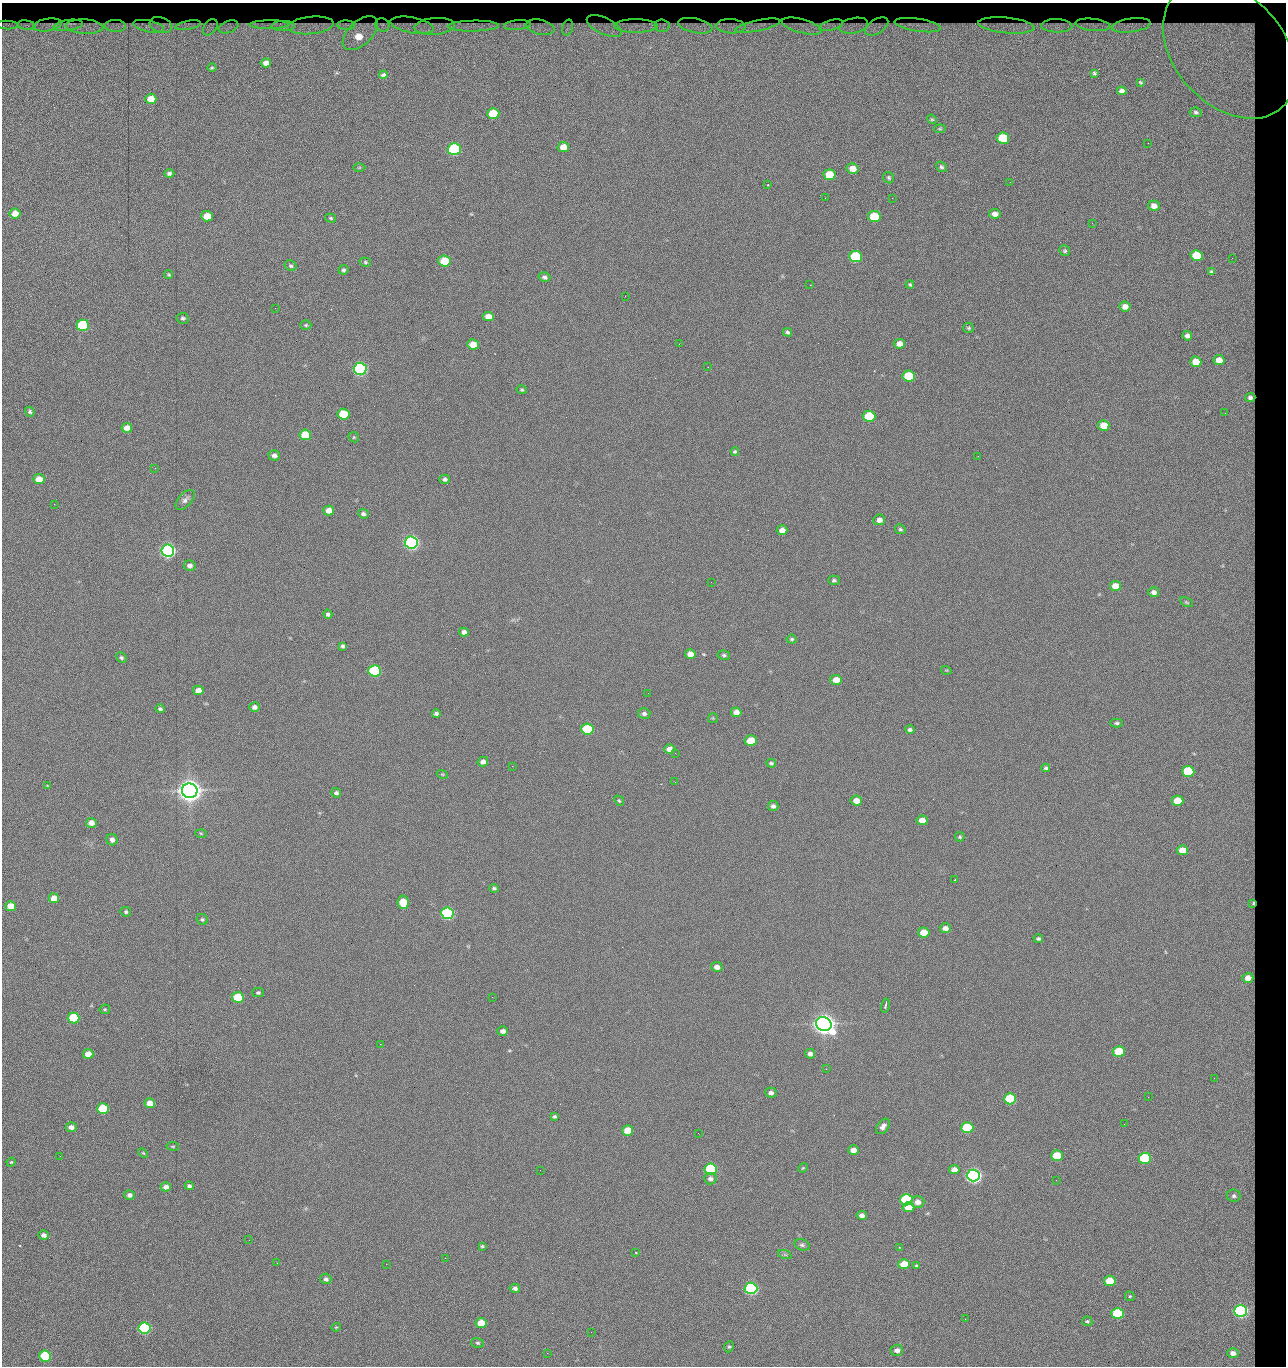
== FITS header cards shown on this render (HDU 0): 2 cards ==
NAXIS1  =                 1284 / length of data axis 1
NAXIS2  =                 1364 / length of data axis 2

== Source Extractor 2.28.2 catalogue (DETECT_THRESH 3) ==
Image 1284 x 1364 px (HDU 0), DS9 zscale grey, 1 PNG px = 1 image px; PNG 1288 x 1368 px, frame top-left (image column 1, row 1364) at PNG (2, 3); each listed source drawn as its Kron ellipse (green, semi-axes under 4 px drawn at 4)
Background 143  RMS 15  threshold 44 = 3 sigma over >= 5 px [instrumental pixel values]
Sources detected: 271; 1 with non-positive FLUX_AUTO (blend fragments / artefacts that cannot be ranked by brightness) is neither listed nor drawn; the other 270 listed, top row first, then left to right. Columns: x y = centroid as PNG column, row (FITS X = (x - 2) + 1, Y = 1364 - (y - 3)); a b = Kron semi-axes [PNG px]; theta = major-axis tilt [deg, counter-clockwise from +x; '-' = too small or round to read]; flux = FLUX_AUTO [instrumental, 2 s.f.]
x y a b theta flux
7 25 11 4 -2 2.7e+03
26 25 9 4 -8 3.1e+03
47 25 14 6 9 3.7e+03
68 25 15 5 9 5.6e+03
161 25 11 7 -20 9.6e+02
188 25 13 4 11 4.1e+03
269 25 19 2 1 6.1e+03
311 25 23 8 6 4.6e+03
346 25 9 4 -1 3.2e+03
382 25 7 6 - 1.8e+03
412 25 22 8 -11 4.9e+02
517 25 13 4 5 4.6e+03
831 25 12 5 16 3.7e+03
918 25 23 6 -9 4.9e+03
1006 25 28 8 -5 6.2e+03
1093 25 17 6 -6 3.6e+03
1131 25 20 7 7 4.8e+03
115 26 11 6 -2 5.0e+03
148 26 16 5 -12 7.0e+03
283 26 11 5 3 5.9e+03
435 26 20 8 4 7.6e+03
473 26 25 5 1 1.3e+04
604 26 19 8 -25 3.4e+03
636 26 22 6 0 9.1e+03
662 26 7 6 - 3.3e+03
695 26 17 7 -11 5.0e+03
731 26 15 7 -3 6.4e+03
758 26 23 5 12 6.5e+03
802 26 21 7 -15 5.9e+03
854 26 15 7 13 4.0e+03
1057 26 15 6 -2 6.7e+03
84 27 19 7 -3 1.0e+04
210 27 9 6 52 3.7e+03
228 27 10 6 21 5.0e+03
540 27 14 7 -12 8.3e+03
568 27 8 5 72 3.3e+03
877 27 13 7 32 4.1e+03
360 33 21 11 43 2.7e+04
1229 50 78 55 -48 3.5e+05
266 63 5 4 - 4.5e+03
212 68 4 3 - 8.4e+02
1094 73 3 3 - 1.0e+03
383 75 4 3 - 2.0e+03
1140 82 3 2 - 7.2e+02
1122 91 5 4 - 3.4e+03
151 99 5 5 - 1.3e+04
1196 112 6 5 - 2.1e+03
493 114 6 5 - 4.2e+04
932 119 5 4 - 1.2e+03
940 129 6 4 7 1.2e+03
1003 138 6 5 - 6.0e+04
1148 143 3 2 - 6.9e+02
563 147 6 5 - 1.4e+04
454 149 6 6 - 1.6e+05
359 167 6 4 1 1.2e+03
941 167 6 5 - 2.0e+03
853 169 6 5 - 1.2e+04
169 173 5 4 - 2.7e+03
829 175 6 5 - 2.8e+04
889 178 6 5 - 1.6e+03
1010 182 2 2 - 1.2e+03
768 185 2 2 - 6.5e+02
825 198 3 2 - 1.6e+03
892 198 2 2 - 1.1e+04
1154 206 6 5 - 6.4e+03
15 213 5 5 - 1.0e+04
995 214 6 5 - 5.6e+03
207 216 6 5 - 2.0e+04
874 217 6 5 - 5.1e+04
330 218 6 4 -17 1.5e+03
1092 223 2 2 - 6.2e+02
1065 251 5 5 - 1.7e+03
1196 255 6 5 - 4.2e+04
856 256 6 5 - 1.0e+05
1232 258 2 2 - 5.4e+02
444 261 6 5 - 4.0e+04
365 262 6 4 -16 1.5e+03
291 266 6 5 - 1.8e+03
343 270 5 4 - 1.7e+03
1212 272 4 3 - 1.7e+03
169 275 4 4 - 1.2e+03
545 277 6 4 -15 2.6e+03
810 285 2 2 - 1.8e+04
910 285 4 3 - 1.4e+03
625 296 3 2 - 1.0e+03
1125 307 5 5 - 7.2e+03
275 308 2 2 - 4.6e+02
488 316 5 4 - 9.2e+03
183 318 6 5 - 1.8e+03
83 325 6 5 - 1.0e+05
306 325 5 4 - 1.3e+03
969 328 5 5 - 1.7e+03
788 332 5 4 - 2.0e+03
1187 336 5 4 - 3.8e+03
473 344 6 5 - 1.6e+04
679 344 2 2 - 2.2e+03
899 344 5 5 - 7.7e+03
1219 360 5 5 - 9.9e+03
1196 362 6 5 - 1.6e+04
708 367 2 2 - 4.2e+02
360 369 6 6 - 3.0e+05
909 376 6 5 - 5.8e+04
522 390 5 4 - 1.2e+03
1250 397 5 4 - 3.3e+03
30 412 5 4 - 1.8e+03
1225 413 3 2 - 8.7e+02
343 414 6 5 - 3.6e+04
869 416 6 5 - 6.0e+04
1104 425 6 5 - 1.8e+04
127 428 5 5 - 8.3e+03
305 435 6 5 - 2.9e+04
354 437 5 5 - 1.2e+03
735 452 4 3 - 1.6e+03
274 455 6 5 - 3.6e+03
978 456 2 2 - 2.3e+03
155 468 2 2 - 2.0e+03
39 479 5 5 - 1.2e+04
445 479 5 4 - 2.3e+03
185 500 12 6 47 3.9e+03
54 504 2 2 - 6.9e+02
329 510 5 5 - 9.9e+03
363 514 5 4 - 2.6e+03
879 520 6 5 - 5.6e+03
900 529 5 4 - 1.7e+03
782 530 5 5 - 8.3e+03
411 542 6 6 - 5.0e+05
168 551 6 6 - 5.4e+05
190 565 6 5 - 3.9e+03
834 580 5 4 - 1.9e+03
711 582 2 2 - 4.9e+02
1115 586 5 5 - 1.3e+04
1154 592 5 5 - 3.7e+03
1186 602 7 3 -27 1.2e+03
328 614 5 4 - 2.0e+03
464 632 5 4 - 4.2e+03
792 639 5 4 - 1.5e+03
343 646 4 4 - 2.1e+03
690 654 5 5 - 1.0e+04
724 655 6 4 -9 1.8e+03
121 658 6 4 -45 1.9e+03
946 670 5 3 - 8.8e+02
375 671 6 5 - 1.6e+05
836 680 6 5 - 1.4e+04
198 690 5 4 - 7.1e+03
648 693 2 2 - 1.1e+03
254 707 5 4 - 4.1e+03
160 709 5 3 - 1.8e+03
736 712 5 4 - 6.1e+03
436 713 4 3 - 2.3e+03
644 714 6 5 - 2.8e+03
713 718 5 5 - 1.1e+03
1117 723 6 4 -1 1.8e+03
587 729 6 5 - 8.7e+04
910 730 5 4 - 2.4e+03
751 741 6 5 - 2.7e+04
669 749 5 4 - 7.3e+03
675 753 2 2 - 4.9e+02
483 762 5 5 - 4.3e+03
771 763 5 4 - 1.9e+03
512 766 2 2 - 2.2e+03
1046 768 4 4 - 1.8e+03
1188 771 6 5 - 7.6e+04
442 774 5 3 - 9.9e+02
675 782 3 2 - 1.5e+03
47 786 4 4 - 8.7e+02
190 791 8 7 - 1.9e+06
336 793 5 4 - 2.4e+03
619 801 5 4 - 1.2e+03
856 801 6 5 - 1.0e+04
1177 801 6 5 - 2.5e+04
773 806 5 5 - 3.3e+03
922 820 5 5 - 8.4e+03
91 823 5 5 - 6.8e+03
201 833 5 3 - 1.0e+03
960 837 5 5 - 1.4e+03
112 840 6 5 - 4.1e+03
1182 850 5 5 - 1.5e+04
955 879 3 2 - 1.5e+03
494 888 5 4 - 1.8e+03
54 898 5 5 - 1.2e+04
403 902 7 5 -82 2.7e+04
1253 903 4 2 - 1.1e+03
11 906 5 5 - 1.6e+04
126 912 5 4 - 1.7e+03
447 913 6 5 - 2.4e+05
202 919 6 5 - 1.7e+03
945 928 5 4 - 5.7e+03
924 932 5 5 - 1.9e+04
1038 939 4 4 - 1.9e+03
717 967 6 5 - 5.9e+03
1248 978 5 5 - 8.5e+03
258 993 5 4 - 1.7e+03
238 997 6 5 - 6.0e+04
492 997 3 2 - 1.4e+03
885 1006 7 3 77 2.4e+03
105 1009 5 5 - 1.2e+03
74 1018 6 5 - 7.6e+04
824 1024 8 7 - 1.5e+06
503 1031 5 4 - 4.0e+03
380 1044 2 2 - 3.6e+03
1119 1051 6 5 - 4.8e+04
88 1054 5 5 - 1.0e+04
810 1054 5 4 - 3.8e+03
826 1069 3 2 - 1.0e+03
1214 1078 2 2 - 1.1e+03
771 1093 6 5 - 3.4e+03
1148 1097 2 2 - 1.7e+03
1010 1099 6 5 - 8.8e+04
150 1103 5 5 - 1.2e+04
103 1109 6 5 - 6.4e+04
554 1116 4 3 - 1.7e+03
1124 1124 2 2 - 5.2e+02
883 1126 9 5 52 4.8e+03
71 1127 5 4 - 5.2e+03
967 1128 6 5 - 7.2e+04
628 1130 5 5 - 2.1e+04
698 1133 2 2 - 5.5e+02
173 1146 6 3 -8 1.1e+03
853 1150 5 4 - 7.2e+03
143 1153 6 3 -43 1.0e+03
60 1156 3 2 - 1.7e+03
1057 1156 6 5 - 3.2e+04
1145 1158 6 5 - 9.8e+04
11 1162 5 4 - 1.2e+03
803 1168 5 4 - 1.0e+03
711 1169 6 5 - 1.5e+05
540 1170 2 2 - 5.1e+02
954 1170 5 4 - 7.5e+03
973 1175 6 6 - 6.3e+05
710 1179 6 5 - 3.1e+03
1056 1180 2 2 - 9.7e+02
189 1186 4 4 - 2.4e+03
166 1187 5 4 - 4.5e+03
129 1195 5 5 - 3.5e+03
1234 1196 7 6 - 2.8e+03
906 1200 6 5 - 1.5e+05
918 1202 7 6 - 6.8e+03
908 1207 6 5 - 1.7e+04
862 1215 5 4 - 4.6e+03
44 1235 5 4 - 4.3e+03
249 1240 3 2 - 1.4e+03
802 1245 8 5 -19 2.3e+03
482 1246 4 3 - 1.3e+03
899 1247 2 2 - 5.6e+02
636 1253 3 2 - 7.8e+02
785 1255 7 4 -19 1.7e+03
445 1258 2 2 - 5.7e+03
277 1263 3 2 - 1.2e+03
386 1264 2 2 - 3.6e+03
904 1264 6 5 - 1.9e+04
917 1266 4 3 - 1.5e+03
326 1279 5 5 - 2.8e+03
1110 1281 6 5 - 2.7e+04
515 1288 5 4 - 3.2e+03
751 1288 6 5 - 3.1e+05
1130 1296 5 4 - 1.2e+03
1241 1311 6 6 - 3.7e+05
1118 1313 6 5 - 7.8e+04
965 1319 2 2 - 1.8e+03
1087 1321 5 4 - 1.5e+03
481 1323 5 5 - 1.7e+04
336 1327 4 4 - 9.5e+02
144 1328 6 5 - 2.4e+05
591 1332 2 2 - 5.2e+02
478 1343 6 5 - 1.8e+03
729 1347 6 4 65 1.4e+03
897 1350 6 5 - 4.1e+03
547 1353 2 2 - 2.5e+03
1233 1353 6 5 - 5.1e+03
45 1356 6 5 - 9.2e+04
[1 non-positive-flux detection neither listed nor drawn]

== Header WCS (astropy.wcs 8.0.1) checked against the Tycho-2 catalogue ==
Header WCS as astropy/WCSLIB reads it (CRVAL/CRPIX/CD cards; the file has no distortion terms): RA---TAN/DEC--TAN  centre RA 15:41:43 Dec +51:58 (235.43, +51.97 deg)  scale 1.26 arcsec/px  FOV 26.9' x 28.5'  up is +92 deg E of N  parity flipped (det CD > 0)
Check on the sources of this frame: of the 60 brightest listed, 11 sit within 2.0 arcsec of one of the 12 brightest Tycho-2 stars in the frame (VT <= 12.29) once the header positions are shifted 0.43 arcsec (0.26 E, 0.34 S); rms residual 1.02 arcsec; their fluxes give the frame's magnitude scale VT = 25.23 - 2.5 log10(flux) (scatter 0.20 mag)
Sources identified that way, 11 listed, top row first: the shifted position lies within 2.0 arcsec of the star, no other Tycho-2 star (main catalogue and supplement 1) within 4.0 arcsec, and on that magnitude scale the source's flux lands within +1.5 / -3 mag of the star's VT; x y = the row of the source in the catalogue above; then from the Tycho-2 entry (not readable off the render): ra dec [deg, ICRS J2000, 3 dp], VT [Tycho-2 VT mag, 2 dp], TYC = Tycho-2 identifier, HIP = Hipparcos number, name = IAU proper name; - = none
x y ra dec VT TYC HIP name
360 369 235.614 +52.064 11.61 3489-1132-1 - -
411 542 235.514 +52.049 11.19 3489-1407-1 - -
168 551 235.515 +52.133 11.12 3489-1380-1 - -
190 791 235.378 +52.130 9.31 3489-1322-1 76850 -
447 913 235.303 +52.042 11.52 3489-958-1 - -
824 1024 235.232 +51.912 9.59 3489-824-1 - -
973 1175 235.143 +51.862 10.97 3489-1016-1 - -
906 1200 235.131 +51.886 12.29 3489-908-1 - -
751 1288 235.084 +51.941 11.45 3489-1346-1 - -
1241 1311 235.062 +51.771 11.53 3489-1453-1 - -
144 1328 235.075 +52.152 11.74 3489-912-1 - -